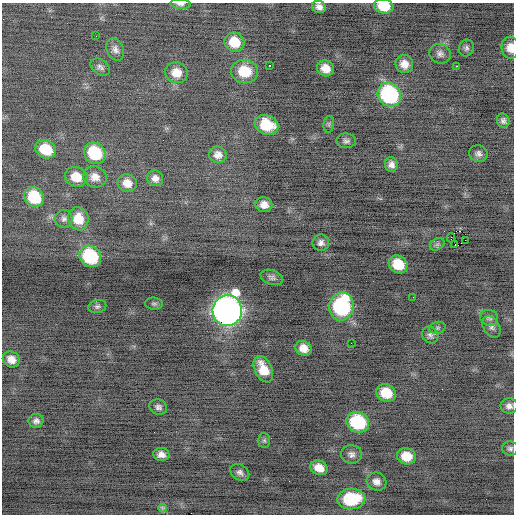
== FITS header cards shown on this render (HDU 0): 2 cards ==
NAXIS1  =                  512 / Axis length
NAXIS2  =                  512 / Axis length

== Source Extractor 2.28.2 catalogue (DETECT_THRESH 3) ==
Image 512 x 512 px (HDU 0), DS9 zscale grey, 1 PNG px = 1 image px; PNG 516 x 516 px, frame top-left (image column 1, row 512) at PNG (2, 3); each listed source drawn as its Kron ellipse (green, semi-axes under 4 px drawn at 4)
Background -0.522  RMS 0.89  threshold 2.68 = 3 sigma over >= 5 px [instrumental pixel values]
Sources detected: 70; all 70 listed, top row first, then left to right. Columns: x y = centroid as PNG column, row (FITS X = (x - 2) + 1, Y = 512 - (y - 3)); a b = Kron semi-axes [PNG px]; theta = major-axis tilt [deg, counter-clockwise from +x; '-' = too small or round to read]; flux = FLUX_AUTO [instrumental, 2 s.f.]
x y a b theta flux
180 4 10 5 -4 180
384 6 10 7 -7 1300
319 7 7 6 - 330
96 36 2 2 - 30
234 42 10 9 - 1300
466 48 8 7 - 190
510 48 11 9 -86 660
115 49 11 8 -65 310
440 54 11 9 -25 280
404 64 9 8 - 560
270 66 3 2 - 210
456 66 2 2 - 360
100 67 11 7 -35 220
325 68 9 7 -27 660
245 71 13 11 -8 1600
176 73 11 10 - 820
389 95 12 11 - 7800
503 121 7 6 - 200
329 124 8 5 82 120
266 125 12 9 -19 2100
346 141 9 7 -1 200
46 149 10 8 -26 2200
95 153 11 10 - 3100
478 154 9 8 - 260
218 155 9 8 - 390
391 165 7 6 - 300
76 177 11 10 - 1100
95 177 12 10 -21 560
155 178 8 7 - 330
127 183 10 8 -20 610
34 197 10 9 - 2600
264 205 8 7 - 500
64 219 9 9 - 240
78 219 12 10 -73 1100
451 238 4 2 - 1400
465 240 2 2 - 18
321 243 8 8 - 260
437 244 8 5 29 150
455 245 3 2 - 83
90 256 11 10 - 4200
398 264 10 8 -37 1500
272 277 12 7 -19 220
413 297 2 2 - 23
154 304 9 6 -7 140
97 306 9 6 12 180
342 306 14 12 78 6900
227 310 15 14 - 48000
489 318 9 7 -19 200
491 327 12 8 -58 240
437 328 8 6 16 140
430 335 9 7 -50 210
351 343 2 2 - 71
303 348 8 7 - 560
11 359 9 7 -32 510
263 369 14 8 -64 1200
386 393 10 8 -27 1400
509 406 8 8 - 280
158 407 9 7 -20 220
36 421 7 7 - 250
358 422 11 10 - 4000
264 440 7 6 - 120
510 448 8 7 - 180
161 454 8 6 -6 350
351 454 10 9 - 290
406 456 9 8 - 990
319 468 9 7 -27 680
240 472 10 7 -33 250
376 482 10 9 - 380
351 499 14 10 5 3600
162 508 4 4 - 100
At the frame edge (FLAGS 8, measured only in part): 3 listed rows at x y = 180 4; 384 6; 510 48